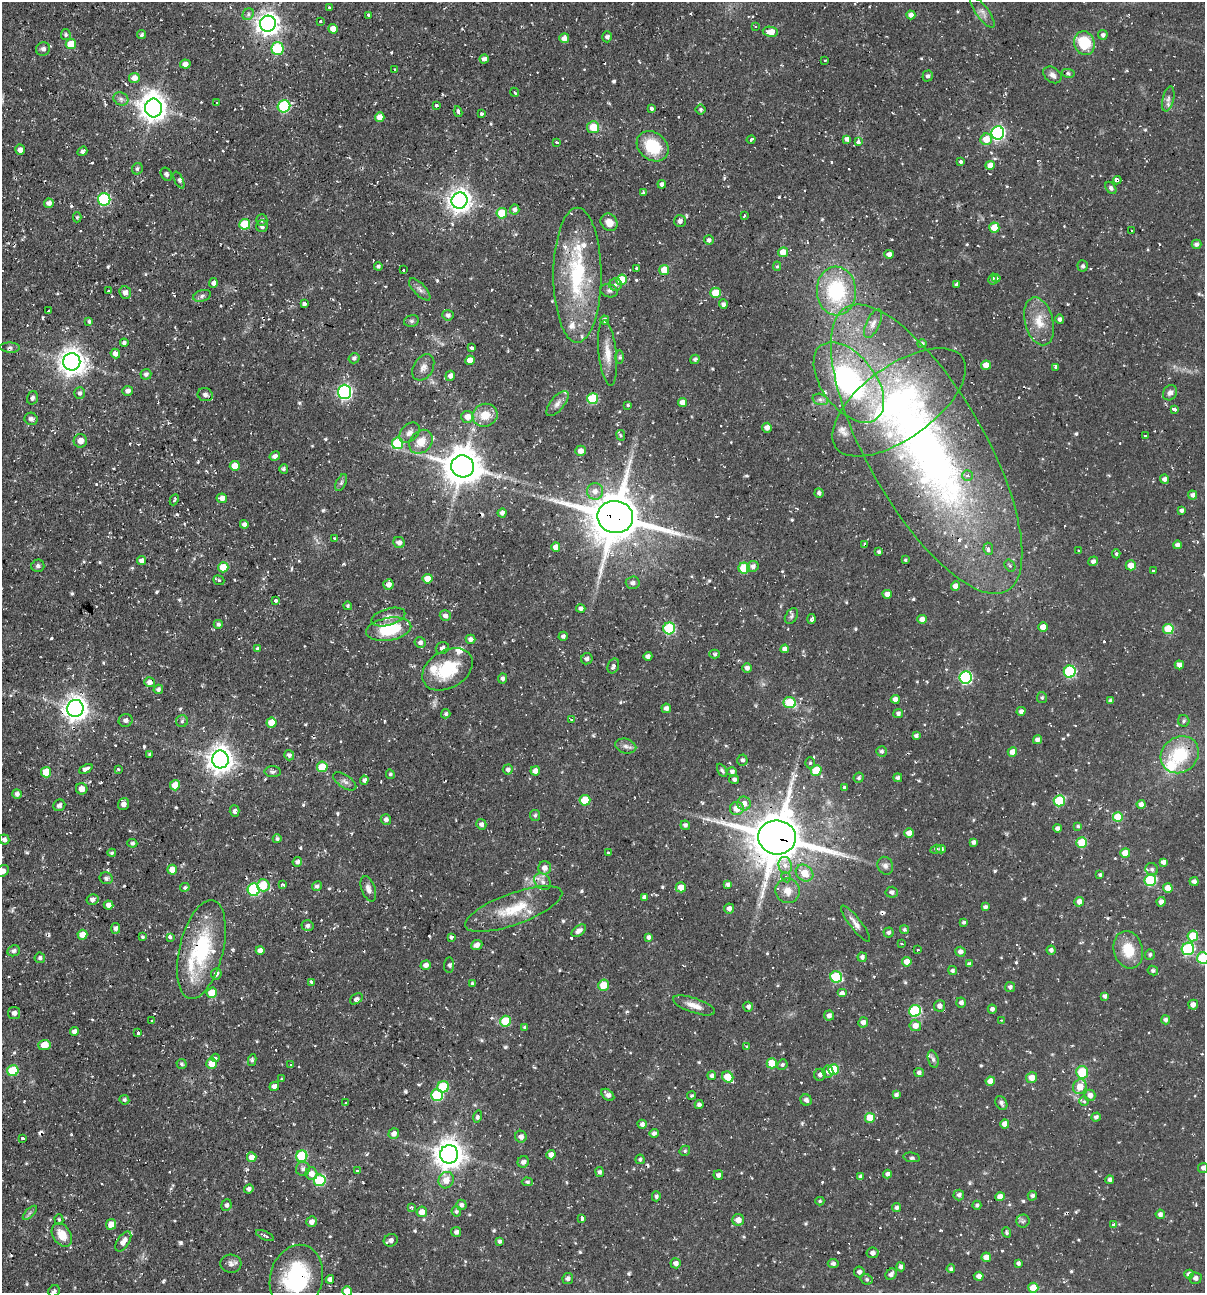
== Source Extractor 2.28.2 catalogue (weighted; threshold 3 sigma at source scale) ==
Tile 11 of 4 x 4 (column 3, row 3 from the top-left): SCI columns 2657-3859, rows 1292-2582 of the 5184 x 5163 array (HDU 1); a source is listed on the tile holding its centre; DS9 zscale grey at full resolution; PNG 1207 x 1295 px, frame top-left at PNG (2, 2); each listed source drawn as its Kron ellipse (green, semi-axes under 4 px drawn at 4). Shown black and unused: <1% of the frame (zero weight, under 2 of 3 exposures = <1% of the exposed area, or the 3 px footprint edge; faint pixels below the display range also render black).
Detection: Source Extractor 2.28.2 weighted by HDU 2 'WHT'; one run over the whole footprint, this tile lists its part. Background 0.058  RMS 0.0064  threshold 0.0286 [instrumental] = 3 sigma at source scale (4.5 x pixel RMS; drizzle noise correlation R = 1.50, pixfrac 1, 0.05/0.05 arcsec/px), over >= 5 px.
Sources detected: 727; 1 too faint to see at this stretch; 1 inside a brighter object's white glare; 28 cosmic-ray / hot-pixel residue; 1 long thin detection or spike segment (spike, bleed or trail) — neither listed nor drawn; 20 inside a brighter listed object's ellipse — not listed separately; of the other 676, all 500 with FLUX_AUTO >= 0.986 (the completeness limit of this list) listed and drawn (176 fainter detections not listed), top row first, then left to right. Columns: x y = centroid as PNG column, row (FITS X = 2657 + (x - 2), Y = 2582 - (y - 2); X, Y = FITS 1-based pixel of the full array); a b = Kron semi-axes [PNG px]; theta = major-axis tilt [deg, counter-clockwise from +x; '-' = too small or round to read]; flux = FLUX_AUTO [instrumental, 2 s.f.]
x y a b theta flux
329 8 3 3 - 1.9
983 12 18 6 -54 3.6
248 14 6 5 - 1.3
368 15 3 3 - 1.7
911 15 4 4 - 3.1
320 21 3 3 - 1.6
268 24 8 8 - 490
755 27 3 3 - 1.3
333 29 5 4 - 5.3
770 32 8 5 -9 9
66 35 5 5 - 1.3
142 35 5 4 - 1.3
1103 35 5 4 - 1.7
607 37 5 5 - 1.4
564 38 5 5 - 3.9
1084 43 12 10 -76 26
71 44 5 5 - 15
43 49 7 6 - 2.3
277 49 6 6 - 40
484 59 5 4 - 2.4
825 60 3 2 - 1
185 64 5 4 - 3
395 70 3 3 - 1.3
1068 73 6 4 -11 1.3
1052 75 10 7 -37 3.2
928 76 5 5 - 1.7
134 78 5 5 - 5.2
515 92 5 3 - 0.99
121 99 8 6 -28 2.1
1168 99 13 5 77 2.7
217 102 3 3 - 1
284 106 6 6 - 65
436 106 3 3 - 1.5
154 108 9 8 - 720
651 108 3 3 - 3.4
701 109 5 5 - 1.1
458 112 5 3 - 1.7
482 114 3 3 - 4.3
380 117 5 4 - 6.7
593 127 6 6 - 11
998 133 6 6 - 130
751 139 4 3 - 1.9
847 139 4 4 - 2.6
986 139 6 6 - 8.6
557 142 4 3 - 1.9
858 142 3 3 - 6.1
653 146 17 13 -39 27
20 150 5 4 - 2.7
82 151 5 4 - 1.8
961 161 3 3 - 5.2
990 165 5 4 - 5.2
137 169 6 5 - 1.4
166 174 7 5 -57 1.5
179 180 9 4 -64 1.6
1117 180 4 3 - 15
662 184 4 4 - 2.3
1111 188 7 4 -53 1.5
643 192 3 3 - 1.3
104 199 6 6 - 72
460 201 8 8 - 490
49 203 5 4 - 3.2
515 209 5 4 - 1.9
502 213 5 5 - 19
744 215 3 3 - 1.4
77 217 5 4 - 1
262 220 6 5 - 1.8
680 221 6 6 - 2.1
609 222 9 8 - 5.8
245 224 5 5 - 28
262 226 6 6 - 1.8
994 228 5 5 - 10
1131 231 3 3 - 1.2
709 240 5 5 - 1.9
1196 244 5 4 - 2.4
783 252 5 5 - 6.7
889 254 4 4 - 3.4
378 266 4 4 - 1.4
777 266 5 4 - 1
1083 266 5 5 - 1.5
636 268 3 3 - 1.6
404 270 3 3 - 1.8
664 270 5 5 - 11
577 275 67 24 90 63
996 278 4 3 - 1.4
993 279 5 4 - 1.3
621 280 5 5 - 19
213 283 5 4 - 2.4
957 284 4 3 - 1.3
615 285 6 6 - 1.7
420 289 14 6 -46 2.7
109 291 3 3 - 4.3
609 291 9 6 -17 1.9
836 291 24 19 -87 52
125 293 6 5 - 3.5
716 293 5 5 - 13
202 296 9 5 17 1.8
304 304 4 3 - 8
723 304 5 4 - 2.1
49 311 3 3 - 1.4
448 315 5 5 - 2.1
1060 319 4 4 - 2
605 320 4 4 - 2.4
411 321 7 6 - 1.5
1039 321 24 14 -75 13
89 322 3 3 - 1.7
873 324 15 6 65 3.5
124 343 4 4 - 1.5
922 344 4 4 - 1.9
10 348 10 5 -2 1.8
471 348 4 3 - 3.4
608 353 33 9 -84 9
115 354 5 4 - 2.9
620 357 6 4 90 1.1
354 358 5 5 - 1.9
695 359 5 4 - 1.2
470 360 4 4 - 6.3
72 362 9 8 - 680
986 365 5 4 - 4.8
423 367 14 9 59 4.1
1056 367 3 3 - 1.7
146 374 5 5 - 1.9
450 376 5 5 - 3.6
849 382 46 27 -53 110
128 391 5 5 - 2.7
345 392 7 6 - 130
80 393 6 5 - 2
1170 393 8 6 55 2.2
205 395 7 6 - 2.5
32 398 7 5 74 1.7
593 399 5 5 - 34
820 399 8 5 -16 1.9
682 402 4 4 - 4.7
899 402 78 36 36 140
557 403 15 7 50 3.7
628 405 4 3 - 0.99
1175 409 4 3 - 5.8
485 415 12 11 - 11
467 417 6 6 - 4.9
31 419 6 6 - 2.4
767 428 5 5 - 3.6
409 433 12 8 43 3.5
621 435 5 4 - 1
1145 436 3 3 - 1.4
80 441 7 6 - 4.8
421 442 13 10 46 9.9
398 443 6 5 - 31
927 449 163 59 -60 450
580 451 5 5 - 3.9
275 456 5 4 - 2.6
235 466 5 5 - 7.4
463 466 11 11 - 1600
284 469 5 4 - 1.1
968 475 5 5 - 2.6
1165 479 5 4 - 2.6
341 483 9 5 63 1.5
595 491 8 8 - 4.7
819 493 4 4 - 2.3
1193 495 5 4 - 2.5
222 498 5 5 - 4.9
174 500 6 4 64 1.1
1181 510 4 3 - 1.8
502 513 4 4 - 2.5
615 517 18 16 -12 3200
244 524 4 4 - 2.6
334 538 3 3 - 1.9
399 543 6 5 - 2.8
865 545 4 3 - 2.2
1177 545 4 4 - 2.3
556 547 4 4 - 4.8
988 549 6 4 -82 2.1
1079 550 3 2 - 1
879 552 4 3 - 1.6
1116 554 4 4 - 1
905 560 3 3 - 1.1
142 561 4 4 - 3.6
1093 561 5 4 - 2
1131 565 5 5 - 7.8
38 566 6 6 - 1.6
753 566 6 5 - 2.8
1010 566 6 5 - 1.1
223 567 5 5 - 12
744 568 5 5 - 19
1153 571 3 3 - 3.3
428 579 5 5 - 8.4
219 580 6 4 -21 1.1
633 583 7 6 - 2.1
388 585 5 5 - 3.7
956 586 5 4 - 4.6
887 594 5 4 - 4.7
276 600 3 3 - 11
348 606 4 4 - 1.1
581 609 4 4 - 2.3
445 616 5 5 - 2.6
791 616 8 5 56 1.6
388 617 17 8 16 5
812 619 5 3 - 4.1
922 619 4 4 - 4.7
218 624 4 4 - 1.5
1043 627 5 4 - 6.1
669 628 6 6 - 51
389 629 23 11 9 31
1168 629 5 5 - 22
563 636 4 4 - 1.8
470 639 5 4 - 2.4
420 642 5 5 - 2.3
442 648 6 6 - 2.1
257 649 4 4 - 1.3
785 649 4 4 - 3.2
715 654 5 4 - 1.2
648 656 4 4 - 2.3
587 659 6 5 - 2.1
1179 665 4 4 - 3.5
613 666 8 5 66 2
747 668 4 4 - 2.9
447 669 27 18 30 30
1070 672 6 6 - 63
965 677 6 6 - 90
502 678 5 4 - 1.7
149 682 5 5 - 3
158 689 5 4 - 1.8
1042 698 5 5 - 1.2
895 699 4 4 - 3.6
1110 700 4 4 - 1.1
790 703 6 5 - 24
75 708 8 8 - 540
666 708 5 4 - 2.5
1021 711 4 4 - 1.9
446 714 5 4 - 1.3
898 714 5 4 - 2.1
126 720 7 6 - 2.3
571 720 4 3 - 1.1
182 721 6 6 - 1.5
1184 721 6 5 - 1.4
271 723 5 5 - 12
916 736 4 4 - 2.1
1037 740 5 4 - 2.7
626 746 11 7 -14 2.9
881 751 5 5 - 1.7
1012 752 5 4 - 5.5
150 754 4 3 - 1.4
289 755 5 5 - 2
1180 755 20 17 39 32
220 759 9 8 - 670
742 760 5 5 - 1.5
810 763 5 5 - 1.1
322 767 5 5 - 17
86 769 7 4 25 3.1
118 769 3 3 - 1.4
508 770 5 5 - 2.2
722 770 7 4 -59 1.3
816 770 5 5 - 17
535 771 5 4 - 4.7
46 772 5 5 - 13
273 772 8 5 -1 1.8
732 772 5 4 - 2.2
390 774 5 4 - 1.3
859 778 5 5 - 1.4
898 778 4 4 - 1.8
734 779 5 4 - 1.5
364 780 4 4 - 2
345 781 13 6 -34 2.9
175 785 5 5 - 11
844 787 4 3 - 2.6
82 789 6 5 - 4.3
17 794 5 5 - 2.5
585 800 5 5 - 22
1059 801 5 5 - 31
744 803 7 6 - 4.9
124 804 6 5 - 2.7
1141 804 4 4 - 2.7
59 805 6 5 - 1.9
737 808 7 6 - 8.1
235 811 6 5 - 2
535 815 5 5 - 1.4
1118 817 5 5 - 18
386 820 5 5 - 2.4
481 824 5 5 - 1.7
685 825 5 4 - 2
1078 826 4 4 - 1.1
1057 828 4 4 - 2
909 833 5 4 - 5.9
777 837 19 17 -6 3200
4 839 5 5 - 2.5
277 839 4 4 - 1.4
973 842 4 3 - 2.1
132 843 5 4 - 1.3
1082 843 5 5 - 21
936 849 6 4 19 1.1
941 849 4 4 - 2.1
112 853 4 4 - 1.1
608 853 4 3 - 3.3
1125 853 5 5 - 11
297 862 5 4 - 2.1
1163 862 4 4 - 2.9
785 865 8 6 -78 4
885 866 9 7 -64 2.9
545 868 6 6 - 4.2
1152 869 6 6 - 2
172 870 5 5 - 5.9
3 871 7 5 39 1.8
804 873 9 7 -38 10
1100 875 3 3 - 1.2
786 877 5 4 - 1.8
106 878 7 6 - 1.6
1150 880 6 5 - 42
1194 881 4 4 - 2.3
543 882 9 7 -47 3
728 884 4 3 - 2
263 885 6 6 - 17
282 885 4 3 - 1.1
317 886 5 4 - 1.7
185 887 5 4 - 1.1
681 887 5 5 - 6.2
1168 888 5 5 - 6.3
368 889 13 6 -70 3.5
254 890 6 6 - 67
788 891 12 12 - 6.8
892 892 6 5 - 1.9
644 897 4 4 - 2.3
92 900 6 5 - 2.4
1079 902 5 4 - 4
1161 902 5 4 - 2.7
108 905 5 4 - 3.1
985 907 4 4 - 2.1
729 908 5 5 - 2.4
514 909 51 15 20 26
964 922 4 3 - 1.3
855 924 22 5 -52 4.5
307 926 6 5 - 1.8
115 928 5 4 - 2.3
904 930 5 4 - 1.3
579 931 8 5 36 3.4
889 932 5 5 - 1.8
82 935 5 5 - 7.7
1193 936 5 5 - 19
143 937 3 3 - 1.1
170 937 4 3 - 5.5
451 937 3 3 - 7.6
649 937 4 4 - 2.2
901 944 3 3 - 4.4
477 945 6 5 - 3.7
201 949 50 22 76 58
1188 949 6 6 - 68
260 950 4 4 - 4.2
917 950 3 3 - 1.5
1051 950 4 4 - 2.2
1128 950 19 14 -74 16
13 951 6 5 - 1.7
960 952 5 5 - 2.7
1150 955 5 5 - 1.5
862 957 5 4 - 2.2
40 958 5 5 - 1.5
1203 958 6 6 - 40
907 962 5 4 - 7.7
969 964 4 4 - 2.2
426 965 5 4 - 3.5
449 965 7 5 85 1.5
953 970 5 4 - 1.4
1153 971 5 4 - 1.7
216 974 5 5 - 2.8
836 977 6 5 - 48
312 982 3 3 - 13
472 983 4 4 - 1
603 985 5 5 - 11
1010 987 5 5 - 1.9
212 993 5 5 - 13
842 993 5 4 - 2.9
1105 996 4 4 - 2
356 999 7 4 36 1.8
961 1002 5 5 - 2
694 1005 22 7 -19 6.4
1193 1005 5 5 - 3.9
939 1006 6 5 - 3.1
748 1007 5 5 - 2
992 1009 4 4 - 1.8
915 1011 6 5 - 57
14 1013 6 6 - 2.8
829 1015 5 5 - 2.5
1002 1020 4 3 - 1
1166 1020 4 4 - 1.9
152 1021 3 2 - 1.3
506 1021 5 5 - 19
863 1022 5 5 - 3.4
915 1026 5 5 - 5.5
525 1027 4 3 - 1
74 1031 4 4 - 2.6
138 1033 4 3 - 3
44 1045 6 5 - 11
746 1046 4 3 - 1.2
215 1058 4 4 - 2.4
933 1059 9 5 -74 1.7
252 1060 6 4 81 1.2
772 1063 5 5 - 15
181 1064 5 5 - 1.3
212 1064 5 5 - 10
290 1064 3 3 - 1.1
782 1065 5 5 - 1.5
834 1069 5 5 - 21
13 1071 5 5 - 28
828 1072 6 5 - 3
1082 1072 6 6 - 21
919 1073 5 4 - 2.1
820 1075 6 6 - 1.9
712 1076 4 4 - 2
728 1077 6 5 - 13
281 1078 4 2 - 1.1
1032 1078 5 5 - 6.7
990 1081 5 4 - 6.3
274 1086 5 4 - 3.2
443 1087 6 5 - 32
1080 1087 7 6 - 8.6
437 1095 6 6 - 34
608 1095 7 5 -40 2.6
692 1095 4 4 - 1.1
896 1095 4 4 - 2
1090 1095 5 5 - 4.1
124 1100 5 5 - 1.4
806 1100 6 5 - 2.4
1084 1101 5 5 - 1.1
346 1103 3 3 - 2
1001 1103 7 5 -61 2.1
699 1104 4 3 - 2.1
478 1117 6 4 75 2.2
1096 1117 5 4 - 2.1
870 1118 5 5 - 13
642 1124 4 4 - 2.2
1005 1124 4 4 - 5.2
654 1133 5 4 - 1.7
394 1134 5 5 - 3.6
521 1137 6 6 - 2.6
23 1138 3 3 - 1.6
685 1151 6 5 - 1.1
449 1154 9 9 - 860
551 1155 4 4 - 3.7
302 1156 6 5 - 36
252 1157 5 4 - 7
912 1157 8 4 -10 1.4
640 1159 5 4 - 1.2
523 1162 6 5 - 2.2
1203 1168 5 5 - 2.2
303 1169 7 7 - 2.4
357 1171 3 3 - 1.5
600 1172 5 4 - 2
311 1174 6 6 - 5.7
887 1174 4 4 - 2.1
718 1175 5 5 - 2.4
861 1177 4 4 - 2.1
320 1180 6 6 - 40
446 1180 8 7 - 7
1110 1180 4 4 - 2.3
527 1182 5 4 - 1
249 1189 5 4 - 1.7
959 1195 5 5 - 2.2
656 1196 5 4 - 1.8
1032 1196 5 4 - 1.8
1000 1197 4 4 - 5.7
820 1201 4 4 - 1
226 1205 6 5 - 1.9
461 1205 5 5 - 2.3
977 1205 4 4 - 1.4
411 1207 4 4 - 1
897 1208 4 4 - 1.7
456 1211 5 4 - 1.4
422 1212 5 5 - 5.7
30 1213 9 3 45 1.2
1160 1214 5 4 - 2.6
582 1218 4 3 - 7.2
59 1220 5 4 - 1.1
738 1220 6 5 - 4.9
1023 1221 6 6 - 1.6
312 1222 5 5 - 3.9
111 1224 5 5 - 6.3
1113 1225 3 3 - 4.3
456 1232 5 5 - 2
1006 1232 5 4 - 1.4
62 1235 13 9 -57 9.3
265 1235 9 3 -25 2
391 1240 7 6 - 2.8
499 1241 4 4 - 1.8
123 1242 11 6 57 4.4
872 1253 6 5 - 2.4
986 1257 4 4 - 5.8
676 1263 5 5 - 2.8
1018 1263 4 3 - 1.4
231 1264 10 9 - 2.9
833 1264 5 4 - 1.7
901 1267 4 4 - 2.4
951 1269 4 4 - 1.4
859 1272 5 5 - 2.5
891 1274 6 5 - 2.1
1189 1274 4 4 - 2.8
979 1276 5 4 - 2.8
296 1278 33 26 74 56
568 1278 5 5 - 2.5
1195 1278 6 5 - 2.5
330 1279 4 4 - 2.8
866 1279 6 5 - 1.2
1033 1288 5 5 - 14
54 1291 6 5 - 1.5
347 1291 5 5 - 8.9
Overlapping masked pixels (flux is a lower limit): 12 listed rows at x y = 482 114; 1117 180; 577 275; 927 449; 615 517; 865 545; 75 708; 1180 755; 322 767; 777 837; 201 949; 296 1278
Isophote crosses this tile's border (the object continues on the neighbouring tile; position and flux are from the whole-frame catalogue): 6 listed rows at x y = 3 871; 1203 958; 1203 1168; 296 1278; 54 1291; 347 1291